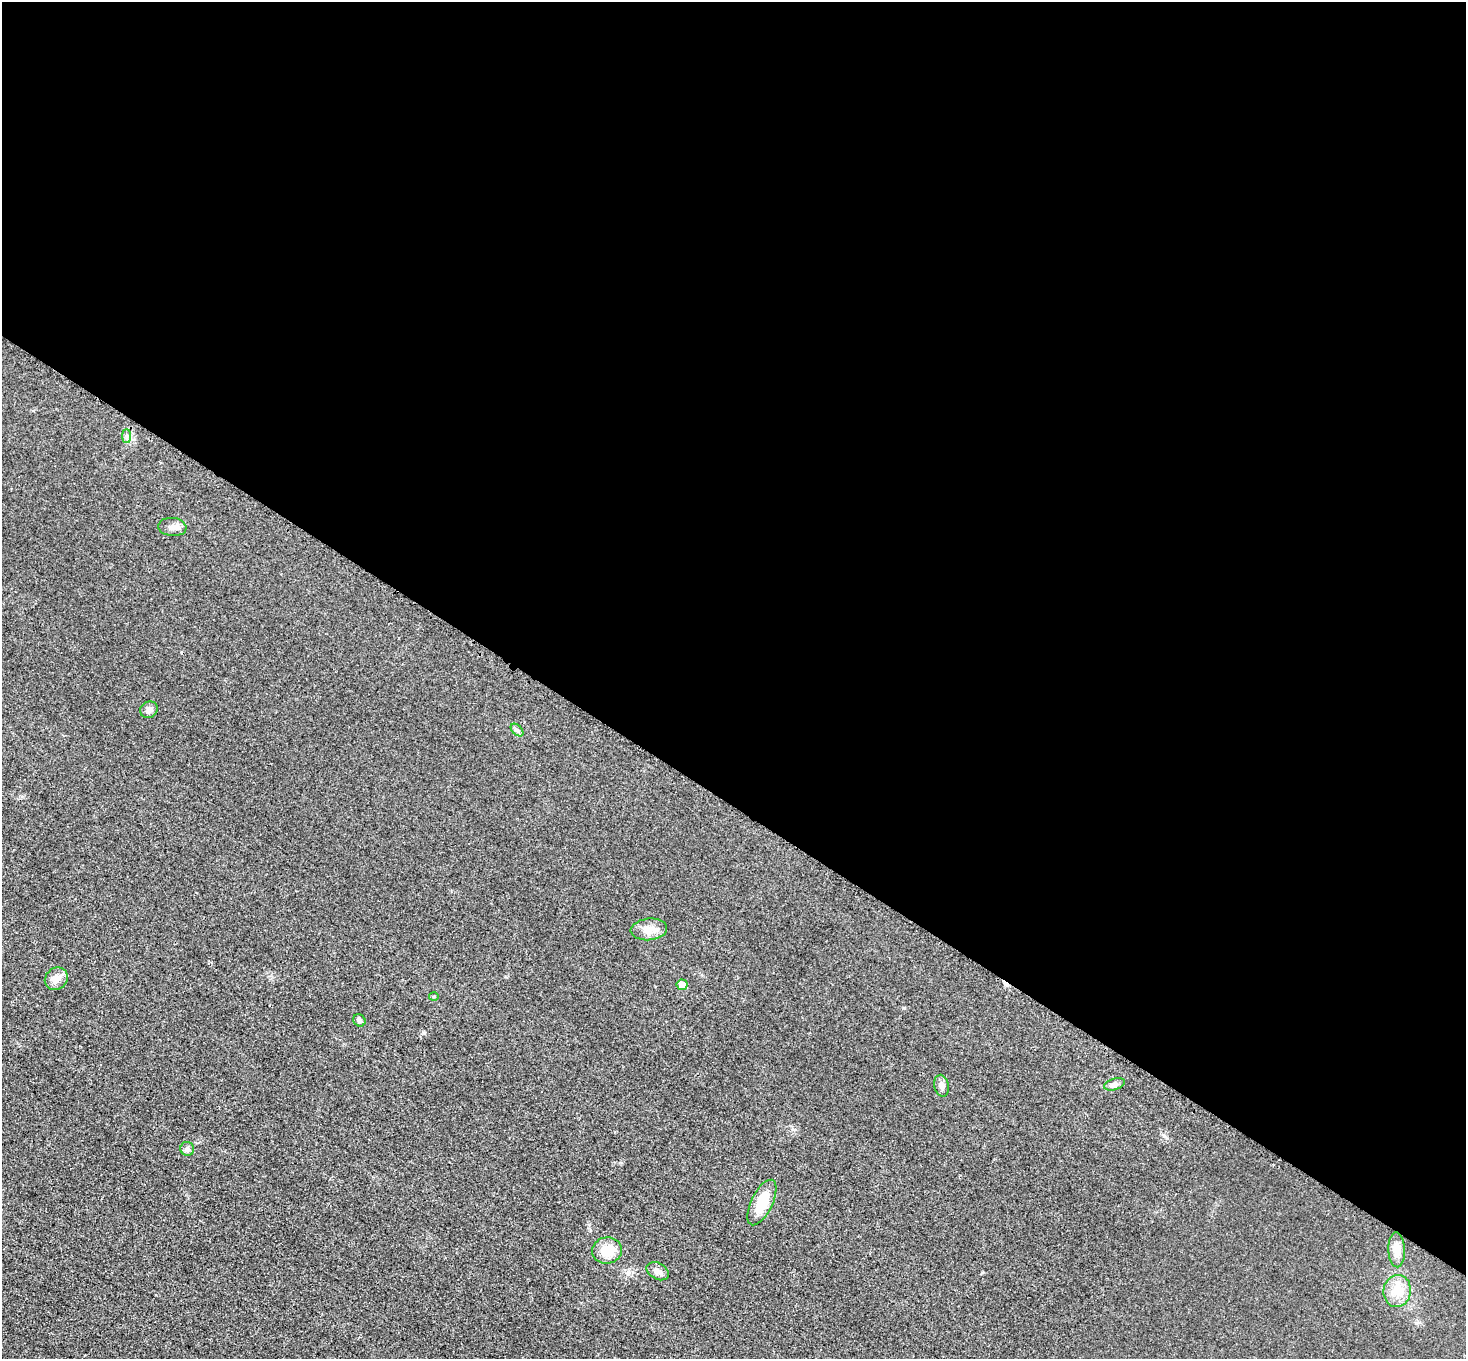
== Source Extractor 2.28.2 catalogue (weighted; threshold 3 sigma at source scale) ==
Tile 3 of 4 x 4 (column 3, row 1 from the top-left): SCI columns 2944-4407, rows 4377-5733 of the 5883 x 5891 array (HDU 1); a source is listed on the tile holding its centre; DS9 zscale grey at full resolution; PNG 1468 x 1361 px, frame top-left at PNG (2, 2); each listed source drawn as its Kron ellipse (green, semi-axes under 4 px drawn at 4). Shown black and unused: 59% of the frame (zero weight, under 3 of 4 exposures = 1% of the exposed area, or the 3 px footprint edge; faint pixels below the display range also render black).
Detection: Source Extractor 2.28.2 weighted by HDU 2 'WHT'; one run over the whole footprint, this tile lists its part. Background 0.0219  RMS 0.0061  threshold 0.0276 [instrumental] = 3 sigma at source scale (4.5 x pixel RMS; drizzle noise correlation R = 1.50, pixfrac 1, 0.05/0.05 arcsec/px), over >= 5 px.
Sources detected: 17; all 17 listed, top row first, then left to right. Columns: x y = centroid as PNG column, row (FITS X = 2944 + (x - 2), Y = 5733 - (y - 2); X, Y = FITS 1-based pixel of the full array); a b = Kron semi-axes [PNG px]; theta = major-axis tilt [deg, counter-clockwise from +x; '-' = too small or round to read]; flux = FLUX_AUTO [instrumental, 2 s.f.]
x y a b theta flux
126 436 7 4 -90 1.5
172 527 14 9 -5 3.8
149 710 9 8 - 2.9
517 730 8 4 -44 1.4
649 929 18 11 6 6.7
56 979 12 10 42 4.7
682 985 5 5 - 4.9
434 996 5 3 - 0.62
359 1020 6 5 - 1.3
1115 1084 11 5 17 2
941 1086 11 7 -78 2.4
187 1149 7 7 - 1.7
762 1202 25 10 64 15
1397 1250 17 8 -87 6.3
607 1251 15 13 6 12
658 1271 12 8 -29 3
1397 1291 16 14 82 8.8
Unlisted compact peaks at least as high as the median listed source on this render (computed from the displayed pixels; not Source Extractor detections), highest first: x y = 1164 1136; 903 1008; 590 1230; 982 1272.